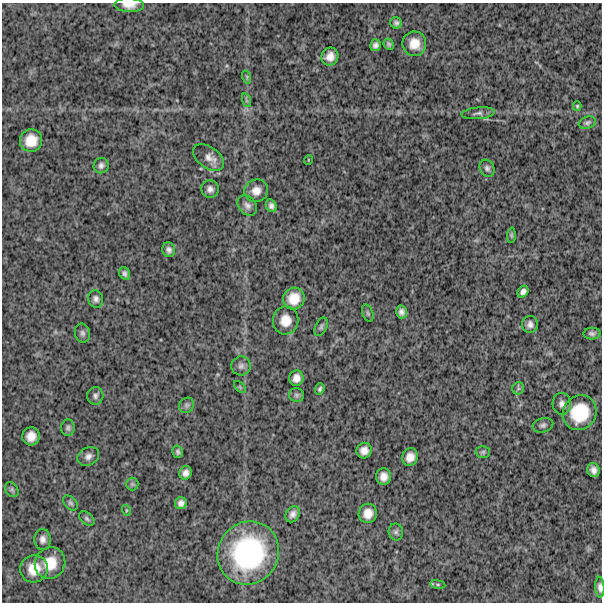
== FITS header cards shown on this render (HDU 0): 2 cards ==
NAXIS1  =                  600
NAXIS2  =                  600

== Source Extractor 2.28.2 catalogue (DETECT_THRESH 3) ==
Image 600 x 600 px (HDU 0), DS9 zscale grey, 1 PNG px = 1 image px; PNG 604 x 604 px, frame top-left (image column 1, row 600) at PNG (2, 3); each listed source drawn as its Kron ellipse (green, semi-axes under 4 px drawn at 4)
Background 1430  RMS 310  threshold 938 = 3 sigma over >= 5 px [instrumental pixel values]
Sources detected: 69; all 69 listed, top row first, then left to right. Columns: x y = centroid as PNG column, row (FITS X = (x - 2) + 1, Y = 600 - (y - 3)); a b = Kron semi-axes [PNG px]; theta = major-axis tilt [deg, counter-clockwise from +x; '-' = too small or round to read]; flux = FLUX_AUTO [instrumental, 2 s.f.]
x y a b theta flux
129 5 15 7 -1 1.7e+05
396 23 6 5 - 5.5e+04
389 44 6 5 - 4.4e+04
414 44 12 12 - 2.8e+05
376 45 6 5 - 7.7e+04
330 56 9 8 - 1.7e+05
247 77 7 4 -72 2.9e+04
246 100 7 4 -72 3.9e+04
577 106 5 4 - 2.5e+04
478 113 16 6 5 8.6e+04
587 123 9 6 18 5.6e+04
31 140 11 11 - 3.3e+05
208 157 17 10 -36 1.7e+05
308 160 5 3 - 1.5e+04
101 166 8 7 - 7.8e+04
487 168 9 7 -62 6.8e+04
210 189 9 8 - 9.2e+04
256 191 12 11 - 1.8e+05
247 206 11 8 -48 9.9e+04
271 206 7 5 -61 7.6e+04
511 235 7 4 86 3.2e+04
169 250 7 6 - 7.1e+04
125 273 6 5 - 6.1e+04
523 292 6 5 - 7.4e+04
96 299 9 7 -73 7.6e+04
294 299 11 10 - 3.2e+05
401 312 6 5 - 8.3e+04
368 313 9 5 -69 4.2e+04
286 320 14 12 82 2.7e+05
530 324 8 8 - 9.3e+04
321 327 10 5 63 5.3e+04
82 333 9 7 -76 6.4e+04
592 334 8 6 3 6.4e+04
241 366 9 9 - 8.8e+04
296 378 8 7 - 1.3e+05
240 387 7 4 -46 3.3e+04
518 388 6 5 - 4.3e+04
320 389 6 4 72 4.3e+04
297 395 7 6 - 4.7e+04
95 396 9 8 - 7.2e+04
562 404 11 9 -84 1.0e+05
187 405 8 7 - 5.2e+04
580 413 18 16 52 7.8e+05
543 425 10 7 16 6.9e+04
68 428 8 6 85 5.6e+04
31 436 9 8 - 1.9e+05
364 451 8 7 - 1.4e+05
178 452 6 5 - 5.3e+04
483 452 7 6 - 5.0e+04
88 456 11 8 29 1.1e+05
410 457 9 7 67 1.7e+05
594 470 7 6 - 1.1e+05
186 473 7 6 - 9.7e+04
383 477 8 7 - 1.5e+05
132 484 6 6 - 4.4e+04
12 490 8 6 -57 4.7e+04
70 503 9 5 -47 4.8e+04
181 503 6 6 - 9.2e+04
126 510 5 3 - 2.1e+04
368 513 10 9 - 2.0e+05
293 514 8 6 57 1.0e+05
87 519 9 6 -39 4.7e+04
396 532 8 7 - 5.7e+04
43 539 10 8 -89 1.0e+05
248 553 32 30 58 2.6e+06
50 563 16 15 - 4.3e+05
34 569 14 13 - 3.6e+05
438 584 7 4 -8 3.4e+04
600 587 10 4 -86 7.8e+04
At the frame edge (FLAGS 8, measured only in part): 2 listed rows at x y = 129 5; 600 587